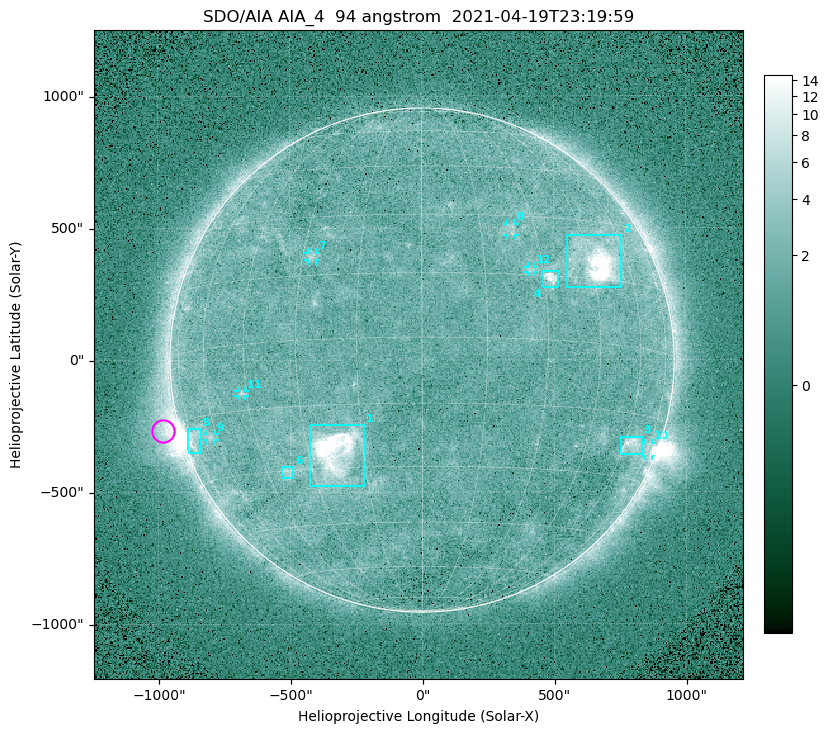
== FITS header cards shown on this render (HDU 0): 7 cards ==
TELESCOP= 'SDO/AIA '
INSTRUME= 'AIA_4   '
WAVELNTH=                   94
WAVEUNIT= 'angstrom'
DATE-OBS= '2021-04-19T23:19:59.12'
CTYPE1  = 'HPLN-TAN'
CTYPE2  = 'HPLT-TAN'

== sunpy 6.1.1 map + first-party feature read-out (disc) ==
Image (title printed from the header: SDO/AIA AIA_4  94 angstrom  2021-04-19T23:19:59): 512 x 512 px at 4.8 arcsec/px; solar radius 955 arcsec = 199 px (full disc in frame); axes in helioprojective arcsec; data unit not stated in the header (colour bar unlabelled)
Orientation: roll -0.138 deg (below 1 deg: not rotated)
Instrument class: DISC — disc imager (sunpy class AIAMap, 94 A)
Bright regions (active regions / flare kernels): reference = the median radial profile (limb darkening/brightening removed); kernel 5 px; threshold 5 sigma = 2.45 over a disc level ~1.72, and >= 1.15x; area >= 9 px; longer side >= 5 px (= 24 arcsec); searched inside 0.97 R_sun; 12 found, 12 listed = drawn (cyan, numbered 1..; 6 of them under ~33 arcsec drawn as corner ticks so the feature stays visible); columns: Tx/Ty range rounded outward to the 10 arcsec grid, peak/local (2 s.f.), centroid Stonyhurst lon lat
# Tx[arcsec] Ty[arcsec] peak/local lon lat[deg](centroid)
1 -430..-220 -480..-240 39 -22 -26
2 550..760 270..470 27 +47 +19
3 750..830 -360..-290 4.8 +64 -22
4 460..520 270..340 7.5 +32 +14
5 -890..-840 -350..-260 5.6 -73 -19
6 -540..-490 -450..-400 3.1 -38 -30
7 -430..-400 380..410 3.1 -27 +20
8 320..360 470..520 2.7 +23 +26
9 -820..-780 -300..-280 2.9 -63 -20
10 840..870 -370..-310 3.1 +75 -22
11 -700..-670 -140..-110 3.2 -46 -11
12 400..430 330..360 2.8 +27 +16
Off-limb structures (1.02-1.3 R_sun): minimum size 50 px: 5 found; the strongest spans PA ~85..115 deg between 1.02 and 1.21 R_sun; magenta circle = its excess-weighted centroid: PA ~105 deg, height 1.06 R_sun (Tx ~-980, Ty ~-270 arcsec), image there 5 x the reference